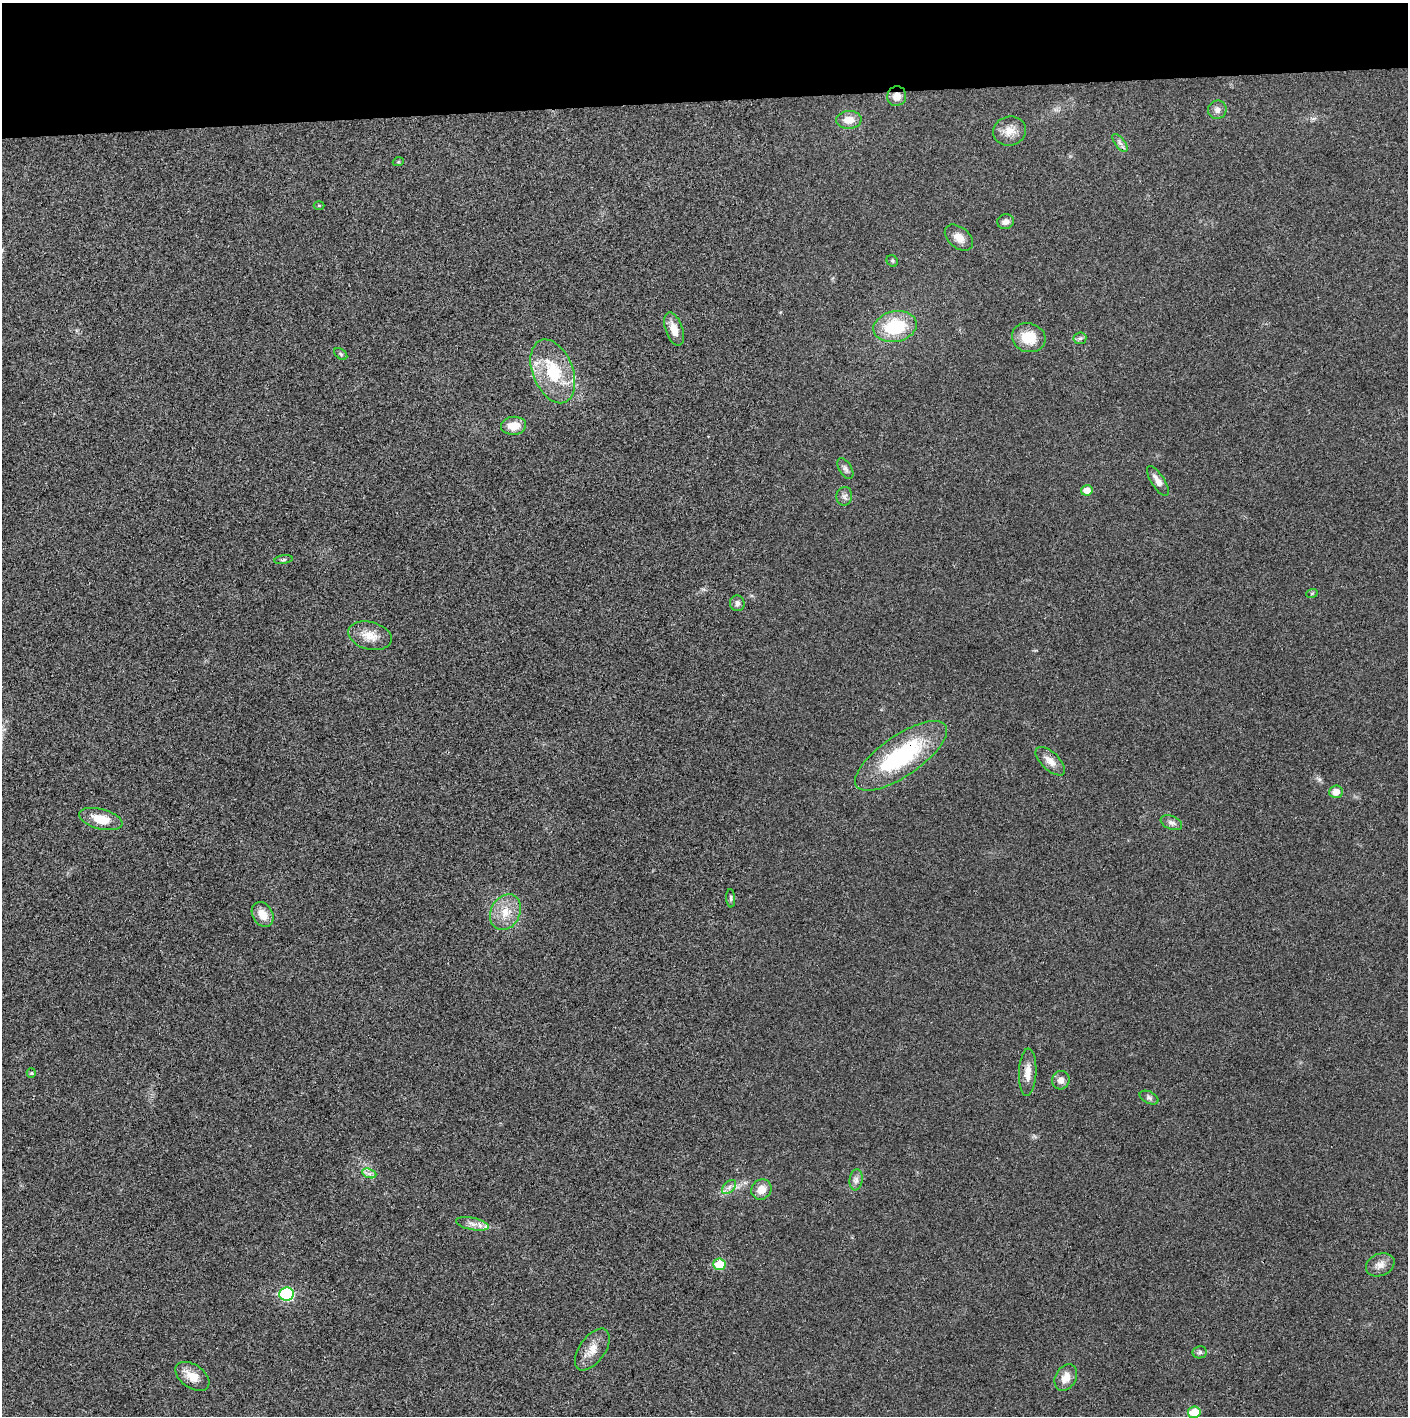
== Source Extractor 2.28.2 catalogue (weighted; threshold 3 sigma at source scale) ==
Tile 2 of 3 x 3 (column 2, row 1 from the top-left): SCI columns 1407-2812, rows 2830-4243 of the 4221 x 4244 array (HDU 1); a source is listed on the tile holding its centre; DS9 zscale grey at full resolution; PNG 1410 x 1418 px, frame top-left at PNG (2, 3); each listed source drawn as its Kron ellipse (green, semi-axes under 4 px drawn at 4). Shown black and unused: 7% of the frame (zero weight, under 3 of 4 exposures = <1% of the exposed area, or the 3 px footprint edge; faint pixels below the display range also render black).
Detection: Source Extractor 2.28.2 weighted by HDU 2 'WHT'; one run over the whole footprint, this tile lists its part. Background 0.0254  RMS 0.006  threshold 0.0272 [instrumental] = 3 sigma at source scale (4.5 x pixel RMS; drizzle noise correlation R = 1.50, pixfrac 1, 0.05/0.05 arcsec/px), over >= 5 px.
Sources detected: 50; all 50 listed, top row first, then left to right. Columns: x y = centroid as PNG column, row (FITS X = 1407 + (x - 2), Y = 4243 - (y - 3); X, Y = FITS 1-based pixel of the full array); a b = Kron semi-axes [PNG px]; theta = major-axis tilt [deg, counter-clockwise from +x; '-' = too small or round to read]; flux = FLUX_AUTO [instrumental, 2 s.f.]
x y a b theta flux
897 96 10 9 - 4.9
1217 110 9 9 - 3
849 120 12 9 4 7
1010 131 17 14 16 7.3
1120 143 11 5 -52 2
398 162 5 3 - 0.59
319 205 5 3 - 0.58
1006 222 8 7 - 2.8
959 238 16 10 -40 5.3
892 261 6 5 - 0.85
895 327 22 15 11 30
674 329 17 8 -71 6.8
1029 338 17 14 -18 14
1080 338 6 6 - 1.3
341 354 7 4 -37 0.97
553 371 33 20 -68 30
514 426 12 9 4 8.4
845 468 11 6 -58 2.1
1158 481 17 6 -57 4.4
1087 490 5 5 - 5.7
844 496 9 8 - 2.3
283 560 9 3 9 1
1312 593 6 3 20 0.68
737 603 8 7 - 2.4
370 636 22 13 -15 8.9
901 756 54 20 35 67
1050 761 18 9 -44 5.3
1336 792 7 6 - 4.9
101 819 22 10 -14 11
1171 823 11 6 -22 2.3
731 898 9 4 -86 1.1
505 912 19 14 63 11
263 914 13 10 -58 7.7
1028 1072 23 8 87 6.5
31 1073 5 5 - 0.74
1061 1080 9 8 - 3.7
1149 1098 10 6 -26 1.6
369 1173 7 4 -19 1.8
856 1180 10 6 83 2.4
729 1187 8 5 46 2.1
761 1189 10 9 - 6.3
473 1224 17 6 -12 4.1
719 1264 6 6 - 15
1380 1265 15 11 23 4.6
286 1294 7 6 - 52
592 1349 24 13 55 8.2
1200 1352 7 6 - 1.4
192 1376 19 11 -35 7.9
1066 1377 14 10 60 6
1194 1412 6 5 - 14
Overlapping masked pixels (flux is a lower limit): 2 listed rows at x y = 897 96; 901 756